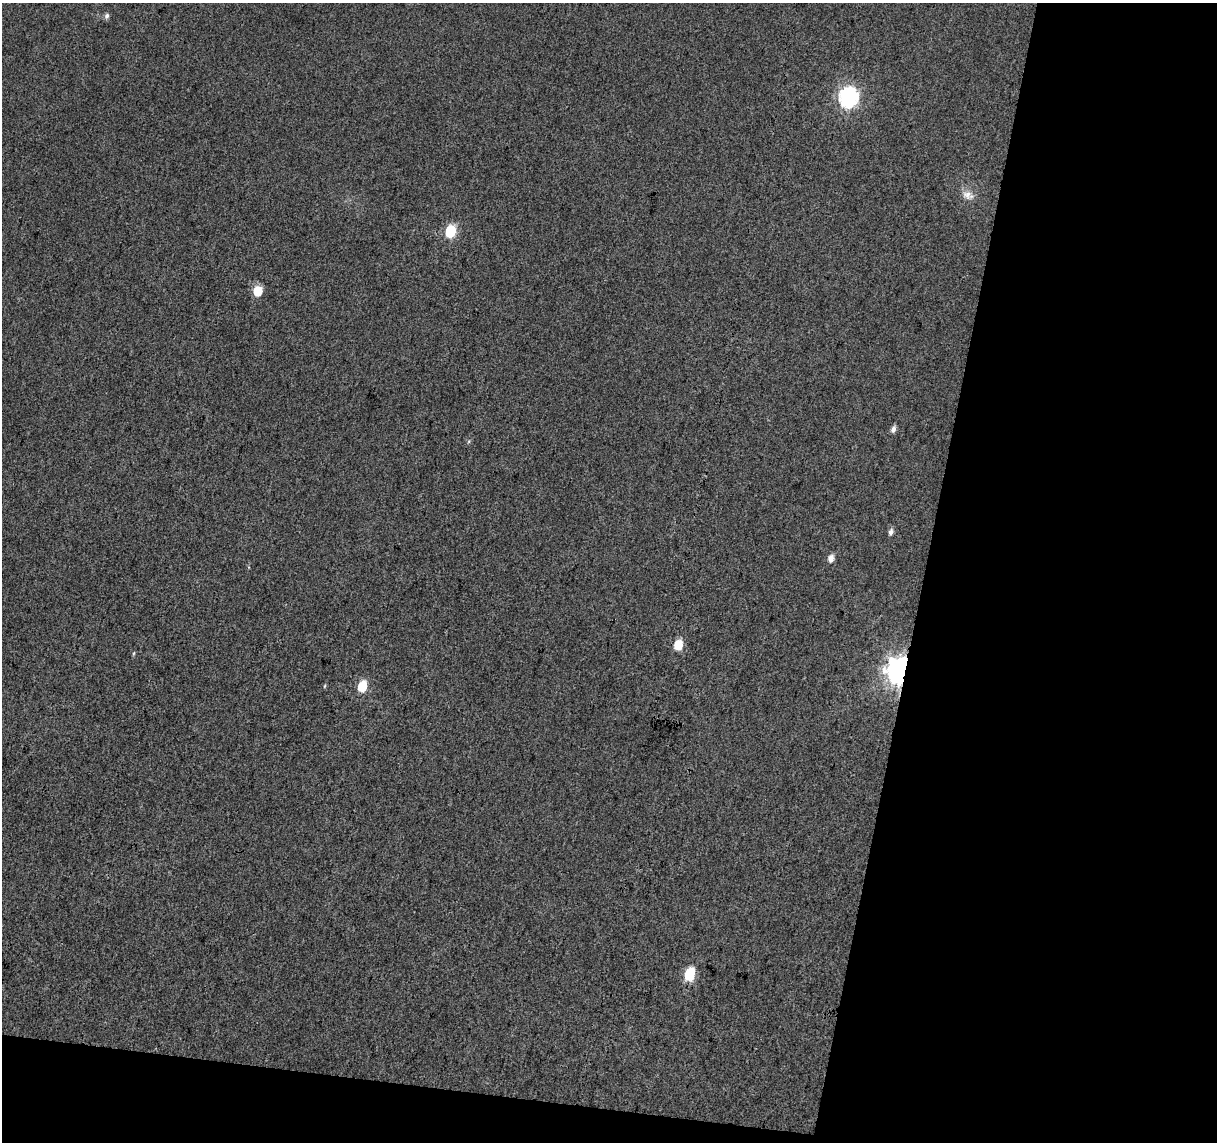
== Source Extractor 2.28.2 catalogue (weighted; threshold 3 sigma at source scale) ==
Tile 4 of 2 x 2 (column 2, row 2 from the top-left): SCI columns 1215-2429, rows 129-1268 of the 2429 x 2522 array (HDU 1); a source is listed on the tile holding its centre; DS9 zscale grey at full resolution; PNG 1219 x 1144 px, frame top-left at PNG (2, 3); no overlay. Shown black and unused: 27% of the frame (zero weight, under 3 of 4 exposures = <1% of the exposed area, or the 3 px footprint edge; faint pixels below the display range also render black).
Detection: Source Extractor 2.28.2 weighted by HDU 2 'WHT'; one run over the whole footprint, this tile lists its part. Background 0.0124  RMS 0.011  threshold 0.0494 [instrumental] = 3 sigma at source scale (4.5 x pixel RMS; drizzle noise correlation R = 1.50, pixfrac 1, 0.0396/0.0396 arcsec/px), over >= 5 px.
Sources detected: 15; all 15 listed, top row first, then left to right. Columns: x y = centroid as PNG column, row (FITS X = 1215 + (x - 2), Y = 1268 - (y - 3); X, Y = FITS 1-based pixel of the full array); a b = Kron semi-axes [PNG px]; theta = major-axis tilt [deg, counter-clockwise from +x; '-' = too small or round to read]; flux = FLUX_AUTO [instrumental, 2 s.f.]
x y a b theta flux
107 16 7 5 72 3.5
848 96 9 8 - 350
967 195 14 12 -2 10
450 231 7 6 - 67
258 291 7 6 - 30
893 429 7 5 68 4.9
469 441 6 3 72 1.4
891 532 7 5 69 4.2
831 558 7 5 75 8
678 645 7 6 - 27
134 653 6 3 71 1.2
899 670 9 8 - 1000
324 686 5 3 - 1.1
362 686 7 6 - 38
690 974 8 6 74 65
Overlapping masked pixels (flux is a lower limit): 1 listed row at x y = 899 670